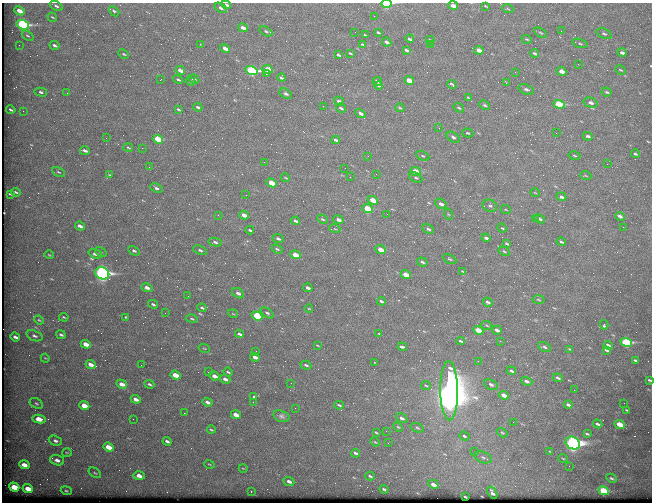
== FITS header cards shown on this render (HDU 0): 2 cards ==
NAXIS1  =                  650 / Width of table row in bytes
NAXIS2  =                  500 / Number of rows in table

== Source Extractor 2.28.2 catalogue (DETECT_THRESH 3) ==
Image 650 x 500 px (HDU 0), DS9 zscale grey, 1 PNG px = 1 image px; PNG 654 x 504 px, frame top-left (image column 1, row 500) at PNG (2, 3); each listed source drawn as its Kron ellipse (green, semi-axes under 4 px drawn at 4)
Background 568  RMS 2.8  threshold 8.32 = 3 sigma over >= 5 px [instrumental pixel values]
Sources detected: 273; all 273 listed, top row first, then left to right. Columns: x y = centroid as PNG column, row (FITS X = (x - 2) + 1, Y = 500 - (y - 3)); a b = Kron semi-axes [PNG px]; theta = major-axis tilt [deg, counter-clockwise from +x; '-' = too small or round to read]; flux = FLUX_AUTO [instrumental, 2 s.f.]
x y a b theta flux
386 4 5 3 - 10000
226 5 4 3 - 450
56 6 7 4 -29 450
453 6 5 3 - 1200
486 6 4 2 - 130
221 8 7 4 -32 470
508 9 5 3 - 170
19 11 5 3 - 1700
114 11 6 4 -43 430
374 16 2 2 - 80
52 17 5 2 - 190
23 25 6 4 -18 27000
243 28 5 3 - 950
266 31 7 4 -31 340
561 31 2 2 - 84
355 32 2 2 - 75
378 32 3 2 - 200
541 33 7 4 -30 280
604 34 8 5 -22 350
365 35 3 2 - 170
28 36 6 3 -34 230
410 39 4 3 - 330
527 39 5 3 - 170
430 40 4 2 - 210
387 42 5 3 - 530
580 43 8 4 -18 300
200 44 3 2 - 170
362 44 4 2 - 180
19 45 2 2 - 150
54 45 5 3 - 460
430 45 2 2 - 330
225 48 5 3 - 1200
406 50 4 3 - 360
479 50 5 3 - 1200
350 53 4 2 - 180
535 53 4 3 - 290
622 53 4 3 - 550
124 54 5 3 - 210
338 55 4 2 - 280
578 64 2 2 - 120
268 69 5 4 - 3300
180 70 5 3 - 1200
621 70 5 3 - 190
251 71 6 4 -18 27000
561 71 5 3 - 1400
515 72 2 2 - 270
266 74 3 3 - 360
282 78 4 3 - 290
178 79 5 3 - 270
194 79 5 3 - 450
160 80 3 2 - 160
409 80 5 3 - 3200
191 81 5 3 - 550
377 81 5 3 - 750
506 83 2 2 - 130
452 85 5 2 - 290
378 86 4 2 - 190
526 89 8 5 -21 480
41 92 6 4 -12 390
607 92 5 3 - 240
67 93 3 3 - 140
286 94 7 4 -31 390
468 98 3 2 - 140
339 101 5 3 - 530
591 103 7 5 -16 690
559 104 5 4 - 9500
485 105 6 3 -27 280
323 106 2 2 - 260
198 107 4 3 - 340
341 108 5 3 - 360
400 108 4 2 - 170
459 108 6 3 -35 200
178 109 4 2 - 220
11 110 4 3 - 310
23 111 3 2 - 180
361 114 5 3 - 610
439 128 3 2 - 140
468 133 6 4 -17 250
556 133 2 2 - 250
588 136 5 3 - 420
453 137 7 4 -35 500
106 138 2 2 - 120
158 139 5 4 - 5800
336 140 4 3 - 390
128 148 5 2 - 160
142 148 2 2 - 990
85 151 5 3 - 590
635 154 4 3 - 250
368 156 2 2 - 130
423 156 7 4 -26 280
574 156 6 3 -11 190
264 162 2 2 - 110
607 164 2 2 - 390
149 167 2 2 - 100
345 168 2 2 - 110
415 171 5 4 - 3400
58 172 7 3 -27 240
376 174 2 2 - 90
109 175 4 3 - 170
586 176 5 3 - 170
350 177 2 2 - 92
286 178 5 3 - 150
416 178 7 4 -26 330
271 183 5 3 - 3600
156 188 6 4 -24 430
16 192 5 2 - 260
535 193 5 3 - 130
10 194 4 2 - 190
246 195 3 2 - 210
561 197 5 3 - 500
373 200 5 3 - 3100
441 204 6 4 -31 780
490 206 7 6 - 470
367 209 5 3 - 6800
506 210 5 3 - 150
387 214 2 2 - 90
448 214 6 3 -70 220
218 215 3 3 - 230
244 215 5 3 - 1500
620 216 5 3 - 520
322 219 5 3 - 250
535 219 3 2 - 180
540 219 6 4 -27 450
338 220 5 3 - 770
295 221 4 3 - 400
80 226 5 3 - 720
623 227 2 2 - 450
502 228 5 3 - 160
335 229 5 3 - 160
428 229 6 4 -30 370
250 230 4 2 - 310
486 238 4 3 - 490
278 239 6 4 -26 460
215 242 6 4 -12 430
561 242 4 2 - 260
507 244 4 2 - 230
277 249 5 3 - 250
200 250 7 4 -25 350
381 250 5 3 - 2200
134 251 6 4 -27 390
504 251 6 4 -30 220
101 252 6 4 -33 280
95 254 7 4 -20 860
49 255 4 3 - 150
295 255 5 3 - 2900
449 259 7 4 -26 260
422 262 5 3 - 330
463 271 3 2 - 180
102 273 7 6 - 53000
406 275 5 3 - 3000
147 288 5 3 - 830
308 288 4 3 - 650
238 293 6 4 -32 670
188 296 2 2 - 83
538 300 6 3 -10 180
381 301 4 3 - 330
488 302 5 4 - 420
153 304 5 3 - 300
202 308 4 3 - 320
309 309 4 3 - 140
165 313 2 2 - 120
267 313 7 4 -37 410
233 314 5 3 - 140
257 316 5 4 - 13000
64 317 5 3 - 200
126 317 3 2 - 190
192 319 6 3 -13 230
39 320 5 3 - 190
604 325 4 3 - 750
487 326 5 3 - 190
478 330 5 3 - 3400
497 330 5 3 - 730
239 334 4 3 - 380
379 334 3 2 - 130
61 335 5 3 - 320
34 336 8 5 -19 470
15 337 5 3 - 540
461 341 4 2 - 250
500 341 2 2 - 110
626 342 6 4 -21 21000
86 344 5 3 - 2000
317 345 3 2 - 110
608 345 4 3 - 500
402 347 5 3 - 320
545 347 7 4 -28 360
204 348 6 3 -19 180
570 349 3 2 - 160
606 350 4 3 - 320
256 351 2 2 - 85
255 357 5 3 - 920
45 358 4 3 - 150
635 360 4 2 - 280
478 361 2 2 - 470
375 363 3 2 - 120
91 364 5 3 - 1300
141 365 2 2 - 170
306 365 5 3 - 300
511 371 5 3 - 330
208 372 3 2 - 160
228 372 5 2 - 220
175 375 5 3 - 2900
214 376 5 3 - 1100
558 378 5 3 - 320
225 379 5 3 - 610
649 380 4 2 - 230
527 381 6 4 -20 530
291 383 2 2 - 210
122 384 5 4 - 1600
149 384 5 3 - 300
491 385 7 5 -27 490
426 386 5 3 - 170
574 390 2 2 - 110
449 391 29 9 -89 510000
504 395 5 3 - 1400
254 396 3 3 - 390
136 399 5 3 - 1100
207 402 5 3 - 600
253 402 2 2 - 170
36 403 7 5 -30 330
624 403 2 2 - 110
339 405 4 2 - 230
568 405 4 3 - 400
84 406 5 4 - 2700
295 408 2 2 - 92
627 410 3 2 - 160
184 413 2 2 - 230
236 415 5 3 - 1400
282 416 8 5 -16 440
402 418 6 4 -32 460
39 419 6 4 -9 3200
133 419 2 2 - 270
513 422 2 2 - 540
598 424 5 3 - 430
620 424 5 4 - 3100
398 427 5 3 - 170
417 428 7 4 -20 320
211 430 4 2 - 180
386 431 2 2 - 610
376 432 4 2 - 180
502 433 6 3 -31 210
587 434 4 2 - 210
464 436 5 4 - 310
55 441 7 5 -19 560
167 441 4 3 - 440
375 442 5 3 - 160
388 443 2 2 - 99
573 443 7 6 - 78000
108 447 5 4 - 2700
475 451 2 2 - 590
550 452 3 2 - 150
67 453 5 3 - 170
356 453 4 3 - 360
483 457 9 5 -21 620
563 458 5 3 - 150
57 460 7 5 -19 790
209 464 5 3 - 160
24 465 5 3 - 1500
569 466 2 2 - 110
243 468 4 2 - 140
95 473 7 3 -35 240
139 476 6 4 0 1200
370 476 5 3 - 240
611 478 5 3 - 270
289 481 6 4 -25 680
433 484 5 4 - 1100
14 487 5 4 - 4100
28 489 5 4 - 2600
384 489 4 3 - 280
66 491 5 4 - 230
251 491 2 2 - 98
603 491 6 4 -25 9500
492 493 7 4 -58 610
465 497 3 2 - 200
At the frame edge (FLAGS 8, measured only in part): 4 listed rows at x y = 386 4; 226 5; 453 6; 649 380